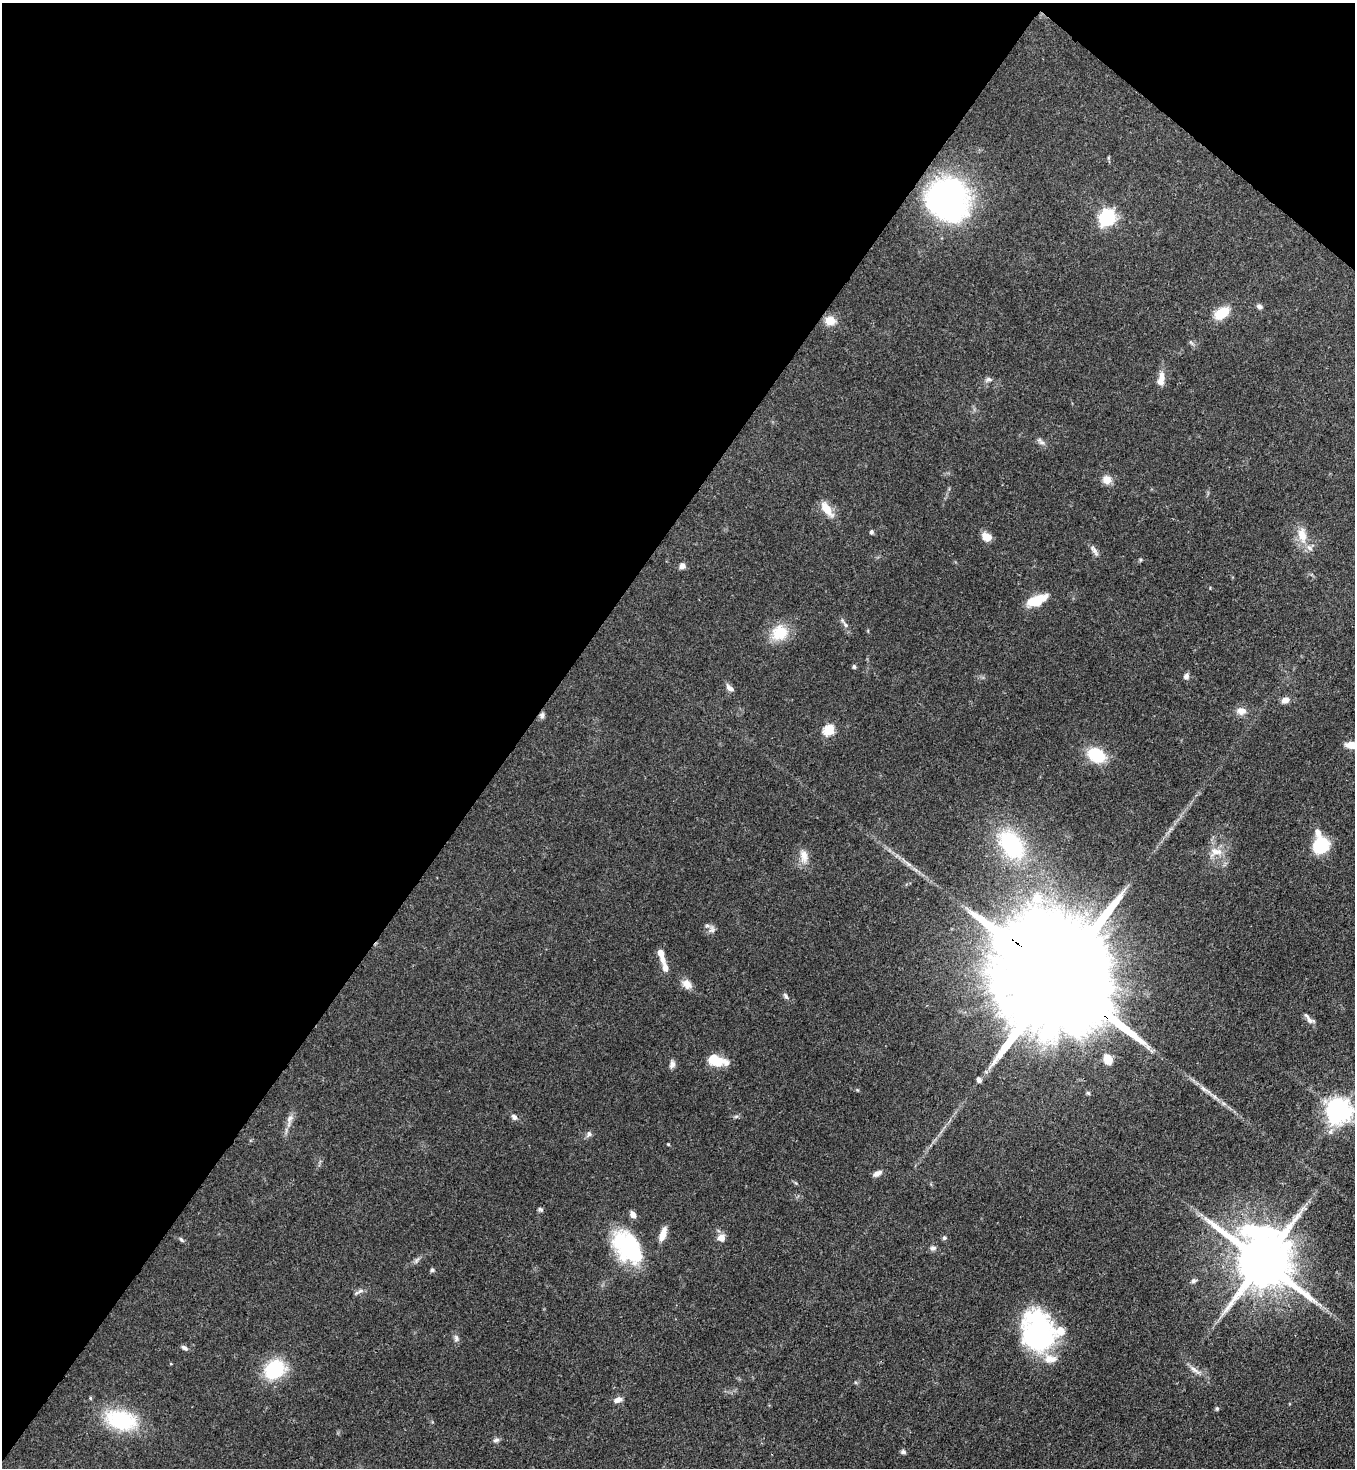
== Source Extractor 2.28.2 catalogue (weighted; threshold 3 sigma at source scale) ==
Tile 2 of 4 x 4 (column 2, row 1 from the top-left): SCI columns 1581-2933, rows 4456-5921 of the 6004 x 5982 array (HDU 1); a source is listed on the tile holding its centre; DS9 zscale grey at full resolution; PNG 1357 x 1470 px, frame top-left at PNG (2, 3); no overlay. Shown black and unused: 41% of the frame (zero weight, under 3 of 4 exposures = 7% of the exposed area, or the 3 px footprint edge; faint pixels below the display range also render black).
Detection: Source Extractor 2.28.2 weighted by HDU 2 'WHT'; one run over the whole footprint, this tile lists its part. Background 0.0862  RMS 0.0038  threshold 0.0173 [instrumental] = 3 sigma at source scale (4.5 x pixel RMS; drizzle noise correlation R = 1.50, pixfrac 1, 0.05/0.05 arcsec/px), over >= 5 px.
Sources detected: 80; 1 inside a brighter object's white glare — not listed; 4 inside a brighter listed object's ellipse — not listed separately; the other 75 listed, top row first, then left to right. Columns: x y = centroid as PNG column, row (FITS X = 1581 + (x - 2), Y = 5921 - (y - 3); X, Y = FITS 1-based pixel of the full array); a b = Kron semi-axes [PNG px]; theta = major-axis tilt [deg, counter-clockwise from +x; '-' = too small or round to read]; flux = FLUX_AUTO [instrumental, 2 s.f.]
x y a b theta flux
948 199 45 41 -57 94
1107 218 7 6 - 110
1259 306 6 5 - 1.3
1221 313 18 11 35 8.5
830 321 14 12 -6 4.5
988 379 8 6 8 1.1
1160 381 14 9 79 2.9
1041 441 13 6 -41 1.5
1107 480 12 10 -23 3.3
827 509 20 9 -53 6.1
871 532 6 5 - 0.75
1302 535 23 12 -80 6.4
987 537 10 7 -25 4.7
1094 550 17 6 -53 1.7
682 566 7 6 - 2
1036 601 19 8 24 12
845 625 12 5 -44 1.4
779 633 22 20 37 10
854 666 5 4 - 0.85
1186 676 7 5 77 1.6
730 688 12 6 -39 1.6
1285 700 10 8 20 2.2
1241 711 13 9 -6 3
542 715 8 7 - 1.2
829 730 6 5 - 28
1354 745 20 8 0 6.2
1096 755 16 12 -30 18
1318 832 12 9 -65 2.4
1011 845 39 25 -54 36
1320 846 13 11 65 24
1216 852 20 11 13 5.1
804 856 21 11 -81 4.2
712 929 11 8 80 1.7
661 952 7 6 - 2.7
665 967 11 7 -75 2.6
1058 978 77 23 -40 26000
687 984 14 10 -42 3.3
786 996 9 6 -57 1.1
1309 1020 14 7 -30 1.9
1108 1059 12 9 -66 4.8
717 1061 21 10 -15 10
672 1064 10 7 73 1.6
979 1080 7 6 - 1.3
1088 1093 6 4 -45 0.58
1339 1111 8 8 - 410
736 1116 7 4 2 0.67
514 1117 7 6 - 1.4
290 1120 22 7 74 2.9
589 1134 9 6 64 1.3
668 1144 5 3 - 0.34
877 1173 10 6 27 2
540 1209 7 5 -30 0.73
633 1214 8 6 -58 2.2
663 1234 18 7 73 3.8
721 1238 9 8 - 2.9
944 1238 6 5 - 0.77
181 1240 8 4 -49 0.71
627 1247 40 25 -52 36
933 1248 8 7 - 1.3
417 1260 8 4 53 0.95
1262 1261 19 15 -50 3100
432 1270 5 4 - 0.89
1193 1281 8 6 26 0.92
360 1291 11 4 33 1.1
1040 1330 42 32 -69 60
456 1338 9 7 -74 1.3
184 1348 8 5 -31 1.2
274 1369 25 20 38 19
1195 1370 21 6 -36 2.5
90 1398 5 4 - 0.46
618 1400 11 7 23 2.2
1217 1409 5 4 - 0.62
121 1420 36 21 -14 30
496 1440 8 6 33 1.2
903 1452 7 5 -15 0.88
Overlapping masked pixels (flux is a lower limit): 2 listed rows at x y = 542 715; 1058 978
Isophote crosses this tile's border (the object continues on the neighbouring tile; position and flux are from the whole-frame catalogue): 1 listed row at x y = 1354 745